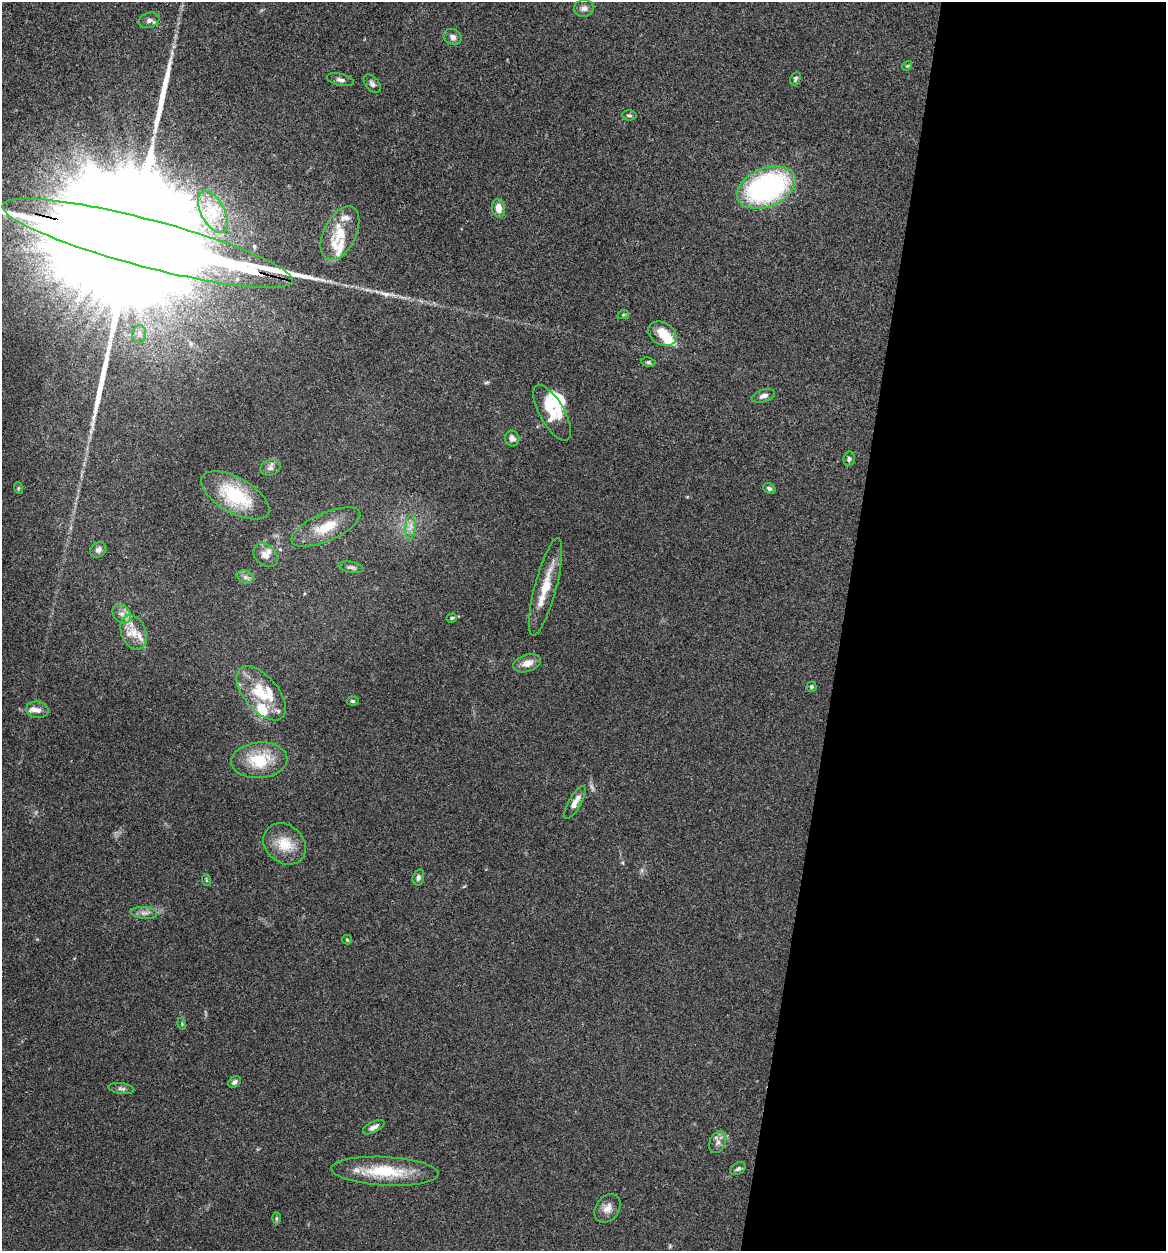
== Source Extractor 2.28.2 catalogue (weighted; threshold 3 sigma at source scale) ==
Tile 12 of 4 x 4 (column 4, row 3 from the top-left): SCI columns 3616-4779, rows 1254-2502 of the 5024 x 5001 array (HDU 1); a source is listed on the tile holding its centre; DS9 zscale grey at full resolution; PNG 1168 x 1253 px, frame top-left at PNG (2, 2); each listed source drawn as its Kron ellipse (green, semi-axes under 4 px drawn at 4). Shown black and unused: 28% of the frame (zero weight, under 3 of 4 exposures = <1% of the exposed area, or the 3 px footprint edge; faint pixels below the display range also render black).
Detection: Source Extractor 2.28.2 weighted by HDU 2 'WHT'; one run over the whole footprint, this tile lists its part. Background 0.0777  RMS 0.0062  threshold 0.0278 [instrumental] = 3 sigma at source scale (4.5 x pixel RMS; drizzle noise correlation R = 1.50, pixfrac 1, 0.05/0.05 arcsec/px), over >= 5 px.
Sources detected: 75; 1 inside a brighter object's white glare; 1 long thin detection or spike segment (spike, bleed or trail) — neither listed nor drawn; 17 inside a brighter listed object's ellipse — not listed separately; the other 56 listed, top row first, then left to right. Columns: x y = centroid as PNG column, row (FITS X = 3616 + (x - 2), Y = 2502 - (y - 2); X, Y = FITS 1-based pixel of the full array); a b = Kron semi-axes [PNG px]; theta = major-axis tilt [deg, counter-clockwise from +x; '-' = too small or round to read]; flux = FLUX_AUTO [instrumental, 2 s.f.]
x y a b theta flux
584 8 10 8 4 2.9
149 20 10 7 19 2.4
453 37 9 7 -30 2.8
907 66 5 4 - 0.64
795 79 7 5 66 1.2
340 80 14 6 -13 2.2
372 84 11 6 -51 2
629 115 7 5 -2 1.2
766 188 31 19 23 120
498 208 9 6 -85 5.9
213 212 23 11 -62 12
340 233 29 16 64 16
147 243 150 24 -15 110000
623 315 6 4 20 0.74
139 334 9 7 85 2.4
662 334 15 11 -30 11
648 362 7 4 -9 1.1
763 396 12 6 16 2.8
552 413 31 12 -60 13
512 438 8 7 - 2.9
849 459 7 5 77 1.5
270 468 10 8 17 2.4
18 488 6 4 -73 0.72
769 488 6 5 - 1.4
235 495 38 17 -29 37
326 527 37 14 24 17
410 527 13 5 85 3
98 550 9 7 41 2.3
265 555 14 10 -41 4.9
351 567 13 5 -12 1.9
245 577 8 6 -22 2.3
546 587 50 11 75 16
122 614 10 8 -52 4
452 618 5 4 - 1
134 632 18 12 -67 9.1
527 663 14 8 18 5.6
811 687 5 5 - 1.2
261 693 32 17 -50 22
353 701 6 4 -6 0.95
37 710 11 8 -6 3.5
259 760 28 18 5 25
575 802 18 6 60 5.1
285 844 23 18 -41 14
418 877 8 5 75 1.7
206 880 6 3 -71 0.62
144 913 13 6 -5 2.7
347 940 5 4 - 0.69
182 1024 6 3 -74 0.62
235 1082 7 5 33 1.7
121 1089 13 5 -7 1.8
374 1127 12 5 27 2.6
718 1142 11 8 65 3.2
738 1169 8 5 32 1.6
385 1171 54 14 -3 29
607 1208 15 11 52 5.2
276 1218 6 4 90 0.91
Overlapping masked pixels (flux is a lower limit): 1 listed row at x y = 147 243
Isophote crosses this tile's border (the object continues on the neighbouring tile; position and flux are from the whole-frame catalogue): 1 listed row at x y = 147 243